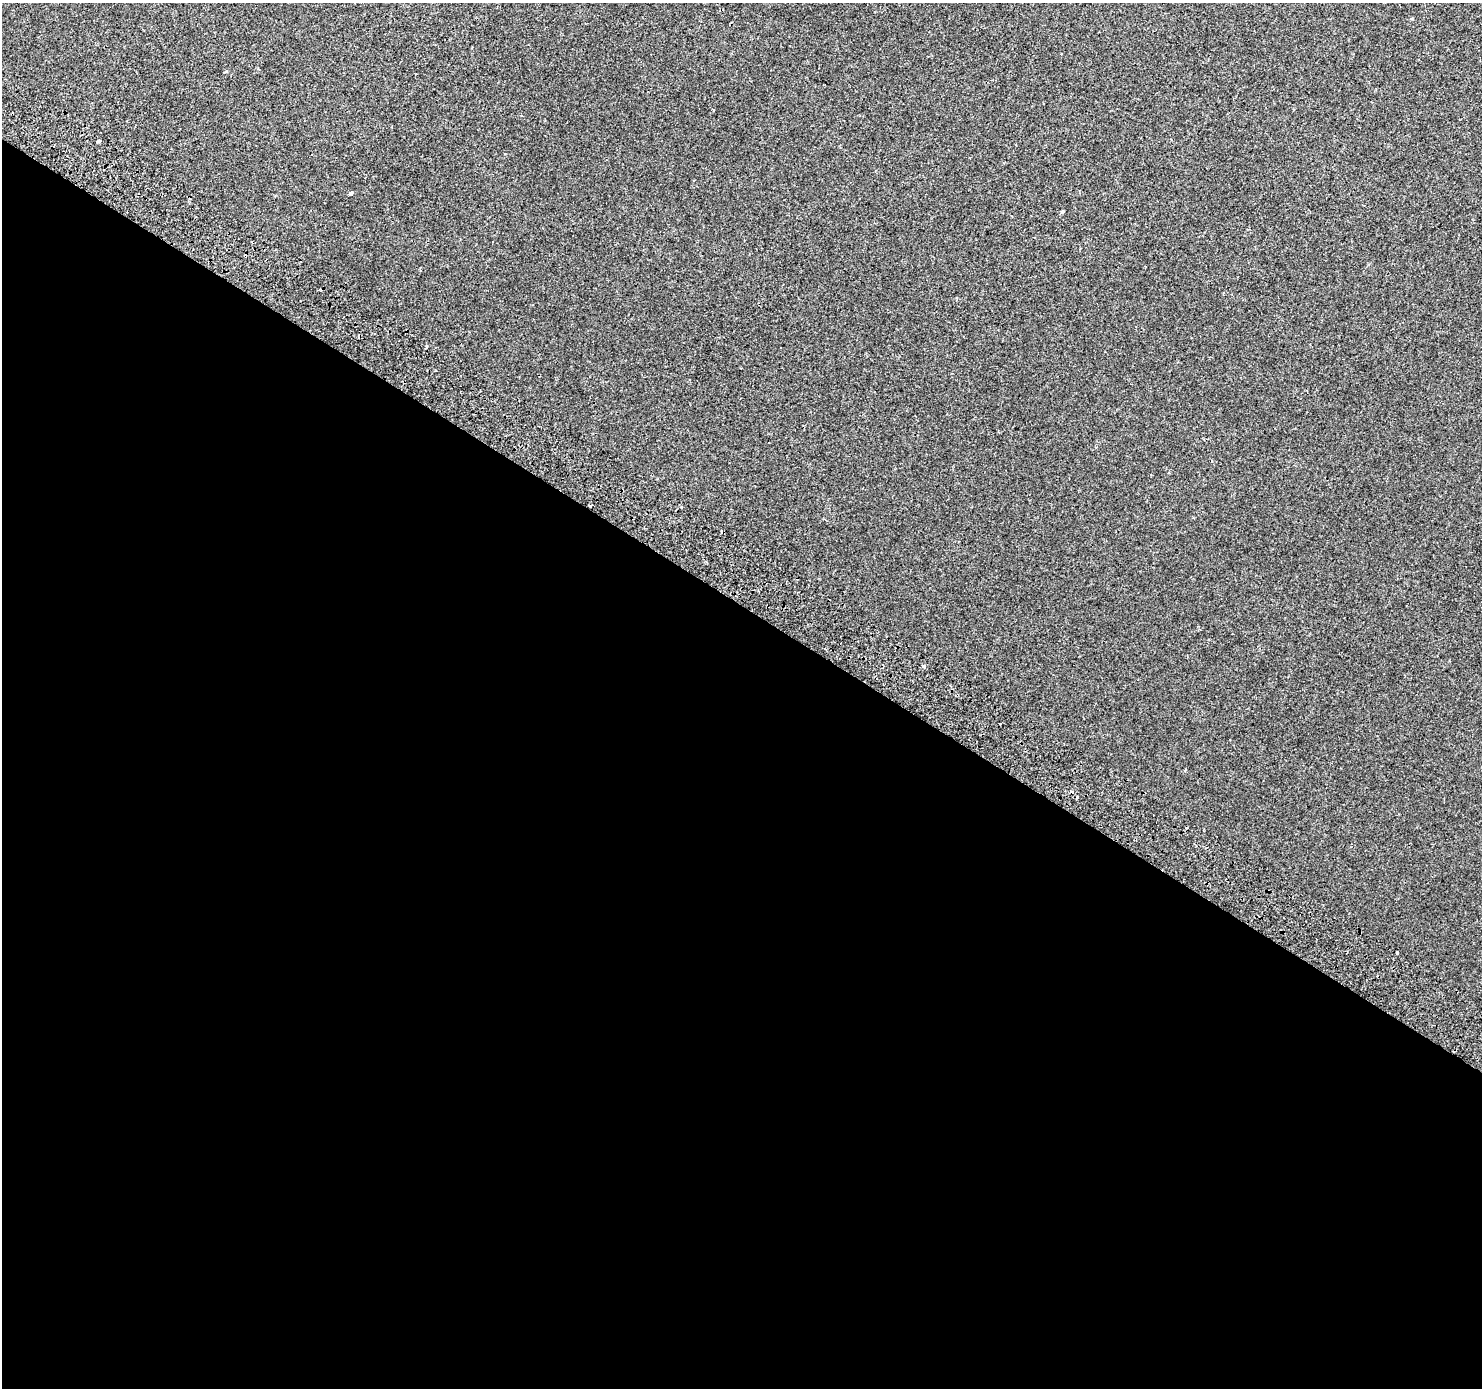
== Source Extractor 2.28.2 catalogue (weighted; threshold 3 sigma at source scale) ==
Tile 14 of 4 x 4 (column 2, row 4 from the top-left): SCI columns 1523-3002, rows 302-1687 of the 5998 x 6079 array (HDU 1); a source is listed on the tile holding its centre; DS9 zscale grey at full resolution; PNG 1484 x 1390 px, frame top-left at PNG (2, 3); no overlay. Shown black and unused: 57% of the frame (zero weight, under 2 of 3 exposures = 3% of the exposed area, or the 3 px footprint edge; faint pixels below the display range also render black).
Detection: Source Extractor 2.28.2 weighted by HDU 2 'WHT'; one run over the whole footprint, this tile lists its part. Background 2.48e-04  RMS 0.0039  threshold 0.0176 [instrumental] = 3 sigma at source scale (4.5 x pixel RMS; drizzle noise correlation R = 1.50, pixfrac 1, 0.0396/0.0396 arcsec/px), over >= 5 px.
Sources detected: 10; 3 cosmic-ray / hot-pixel residue — not listed; the other 7 listed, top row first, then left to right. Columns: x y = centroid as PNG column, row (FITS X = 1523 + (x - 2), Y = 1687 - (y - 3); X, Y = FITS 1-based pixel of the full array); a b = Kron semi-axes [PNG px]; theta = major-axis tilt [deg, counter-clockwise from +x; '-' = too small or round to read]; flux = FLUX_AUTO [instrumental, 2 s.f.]
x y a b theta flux
98 141 3 3 - 0.73
351 193 4 4 - 2.1
1062 212 5 4 - 0.46
426 346 4 3 - 0.38
591 505 4 2 - 0.34
924 666 4 4 - 1.1
1397 953 3 3 - 1.8